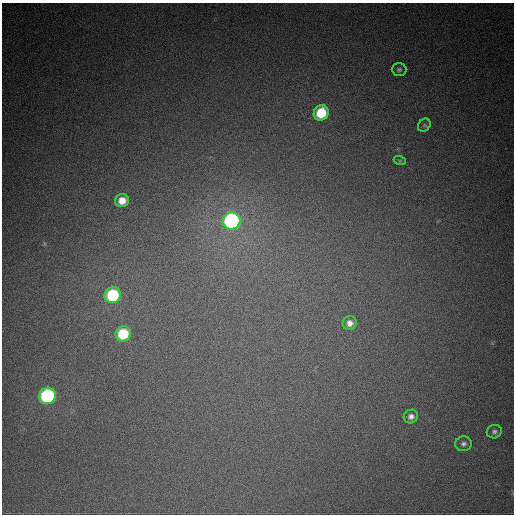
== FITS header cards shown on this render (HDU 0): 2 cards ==
NAXIS1  =                  512
NAXIS2  =                  512

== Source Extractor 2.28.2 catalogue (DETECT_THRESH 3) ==
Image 512 x 512 px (HDU 0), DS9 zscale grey, 1 PNG px = 1 image px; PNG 516 x 516 px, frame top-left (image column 1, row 512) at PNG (2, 3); each listed source drawn as its Kron ellipse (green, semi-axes under 4 px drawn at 4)
Background 763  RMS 21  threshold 63.6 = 3 sigma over >= 5 px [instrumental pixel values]
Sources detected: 13; all 13 listed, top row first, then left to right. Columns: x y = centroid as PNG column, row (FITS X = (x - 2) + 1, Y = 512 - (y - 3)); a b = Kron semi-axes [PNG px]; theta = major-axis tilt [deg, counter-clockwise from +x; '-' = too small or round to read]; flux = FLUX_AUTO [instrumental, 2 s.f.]
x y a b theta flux
399 70 7 6 - 3200
321 113 8 7 - 54000
424 125 7 5 47 2600
400 161 6 4 -19 1900
122 201 7 6 - 16000
232 221 9 8 - 380000
113 295 8 8 - 110000
350 323 7 7 - 8600
123 334 8 7 - 62000
47 396 8 8 - 210000
411 417 7 7 - 6900
494 432 7 6 - 4000
463 444 8 7 - 5000